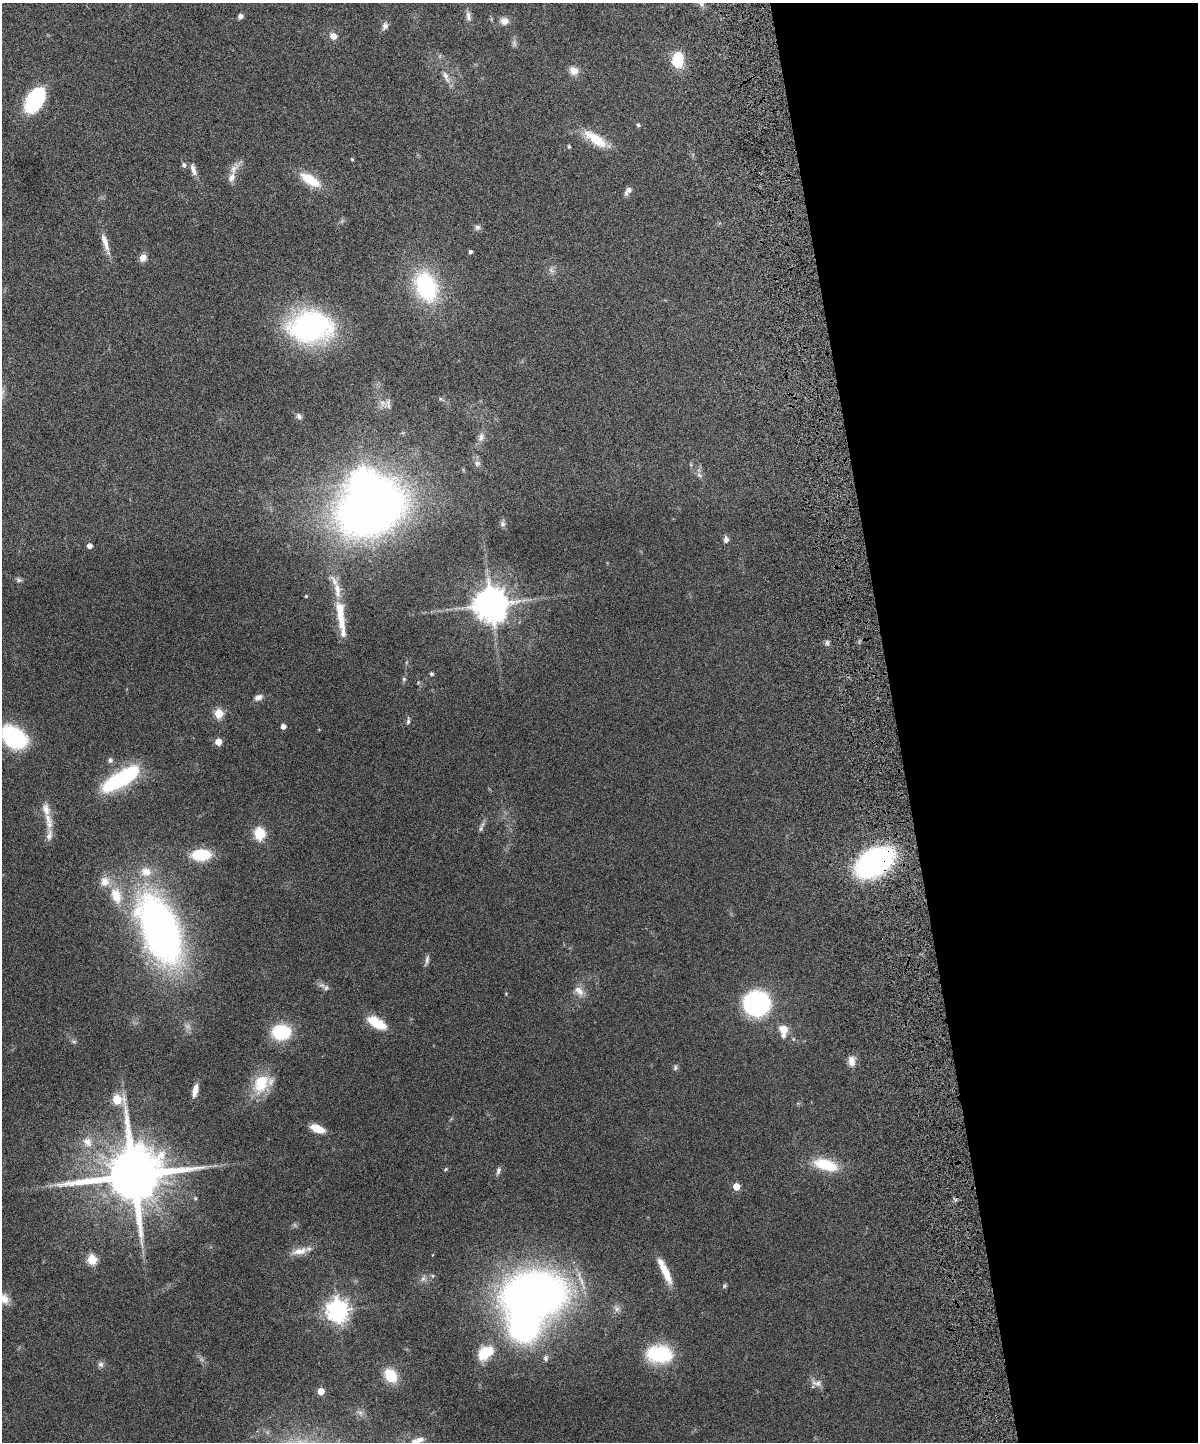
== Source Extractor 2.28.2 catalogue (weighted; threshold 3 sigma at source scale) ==
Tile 8 of 4 x 3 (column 4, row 2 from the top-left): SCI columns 3650-4845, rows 1602-3041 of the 4909 x 4747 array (HDU 1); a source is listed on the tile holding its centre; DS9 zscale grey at full resolution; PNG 1200 x 1444 px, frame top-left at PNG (2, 3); no overlay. Shown black and unused: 25% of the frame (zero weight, under 6 of 12 exposures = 3% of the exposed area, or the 3 px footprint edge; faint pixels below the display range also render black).
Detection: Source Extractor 2.28.2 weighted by HDU 2 'WHT'; one run over the whole footprint, this tile lists its part. Background 0.0912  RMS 0.0045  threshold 0.0184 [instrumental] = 3 sigma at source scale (4.09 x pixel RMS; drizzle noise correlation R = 1.36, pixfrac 0.8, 0.05/0.05 arcsec/px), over >= 5 px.
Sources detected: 112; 2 too faint to see at this stretch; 2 inside a brighter object's white glare — not listed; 10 inside a brighter listed object's ellipse — not listed separately; the other 98 listed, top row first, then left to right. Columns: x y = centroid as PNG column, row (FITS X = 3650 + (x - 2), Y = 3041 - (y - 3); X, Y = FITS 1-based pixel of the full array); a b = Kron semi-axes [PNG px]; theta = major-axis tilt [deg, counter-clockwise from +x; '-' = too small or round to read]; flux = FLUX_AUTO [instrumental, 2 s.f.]
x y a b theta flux
701 3 13 7 -63 2.4
240 16 7 5 51 1.3
468 16 16 6 -79 2
504 21 11 9 3 2.6
385 26 11 8 68 1.6
333 36 9 8 - 2.7
514 43 11 5 -79 1.2
678 60 14 10 84 15
574 71 11 10 - 3.5
446 77 18 6 -68 2.9
35 99 28 17 59 27
638 125 5 5 - 0.64
595 139 32 11 -36 11
569 146 5 4 - 0.51
352 159 4 3 - 0.48
184 165 6 6 - 1.2
233 169 21 8 59 3.5
193 170 17 6 -73 2.6
310 180 28 11 -32 10
628 191 11 6 49 1.9
477 227 8 7 - 1.2
105 243 33 7 -73 4.5
470 251 4 4 - 1.1
143 258 10 9 - 2.5
426 287 29 20 -70 45
310 327 33 23 6 110
440 399 6 4 18 0.58
389 406 14 9 -28 2.3
299 416 8 6 -48 1.2
481 437 13 9 70 2.4
477 463 10 8 -31 1.6
691 465 6 3 -72 0.47
699 475 9 5 -28 1.1
370 509 41 30 27 460
503 524 8 7 - 1.1
726 539 7 5 -86 2
89 546 4 4 - 2.2
19 580 9 5 -10 0.92
334 581 20 8 -65 3.8
306 596 3 3 - 0.43
491 604 10 9 - 1000
340 611 25 10 -81 8.3
827 643 7 5 -89 1.1
431 674 3 3 - 0.87
404 679 5 5 - 0.65
258 697 11 7 25 1.9
219 713 5 5 - 20
408 721 10 4 85 0.89
283 726 4 4 - 2.4
14 737 22 15 -35 49
218 742 5 5 - 7.5
110 760 7 6 - 1.2
121 779 43 13 31 44
46 809 24 11 -72 5.2
481 829 7 5 69 0.97
259 834 11 9 -85 11
49 835 19 8 79 3.3
201 855 17 10 3 18
874 862 25 16 32 140
116 896 26 15 -72 11
160 930 68 33 -68 210
427 960 12 5 82 1.3
326 988 8 7 - 1.3
579 991 16 10 -41 3.3
756 1003 14 13 - 130
376 1023 23 10 -30 10
784 1029 10 9 - 5
281 1032 16 12 4 25
74 1042 7 4 -1 0.69
852 1061 13 9 -80 3
675 1068 8 6 88 0.89
261 1083 28 19 58 13
195 1091 14 6 76 3.9
317 1129 13 6 -21 7.9
87 1142 15 12 -49 4.7
826 1165 28 12 -16 15
446 1169 6 4 38 0.5
498 1171 10 6 75 1.3
133 1175 24 16 -78 3700
736 1186 5 5 - 7.8
195 1198 5 4 - 0.57
300 1251 24 9 12 4.6
92 1259 5 5 - 27
664 1269 30 9 -67 7.3
423 1279 8 6 68 1.4
724 1286 7 4 50 0.63
534 1294 44 31 4 320
4 1299 14 12 -47 4.1
617 1309 9 7 -33 1.6
337 1311 8 7 - 320
485 1353 20 13 37 11
659 1354 27 18 -4 26
545 1358 8 6 89 1.2
101 1364 8 8 - 1.3
390 1375 15 11 -54 9.8
817 1383 15 9 -10 2.3
321 1391 5 5 - 8.1
419 1440 15 8 15 2.8
Overlapping masked pixels (flux is a lower limit): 1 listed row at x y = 874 862
Isophote crosses this tile's border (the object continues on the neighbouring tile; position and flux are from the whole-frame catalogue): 4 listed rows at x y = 701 3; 14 737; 4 1299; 419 1440